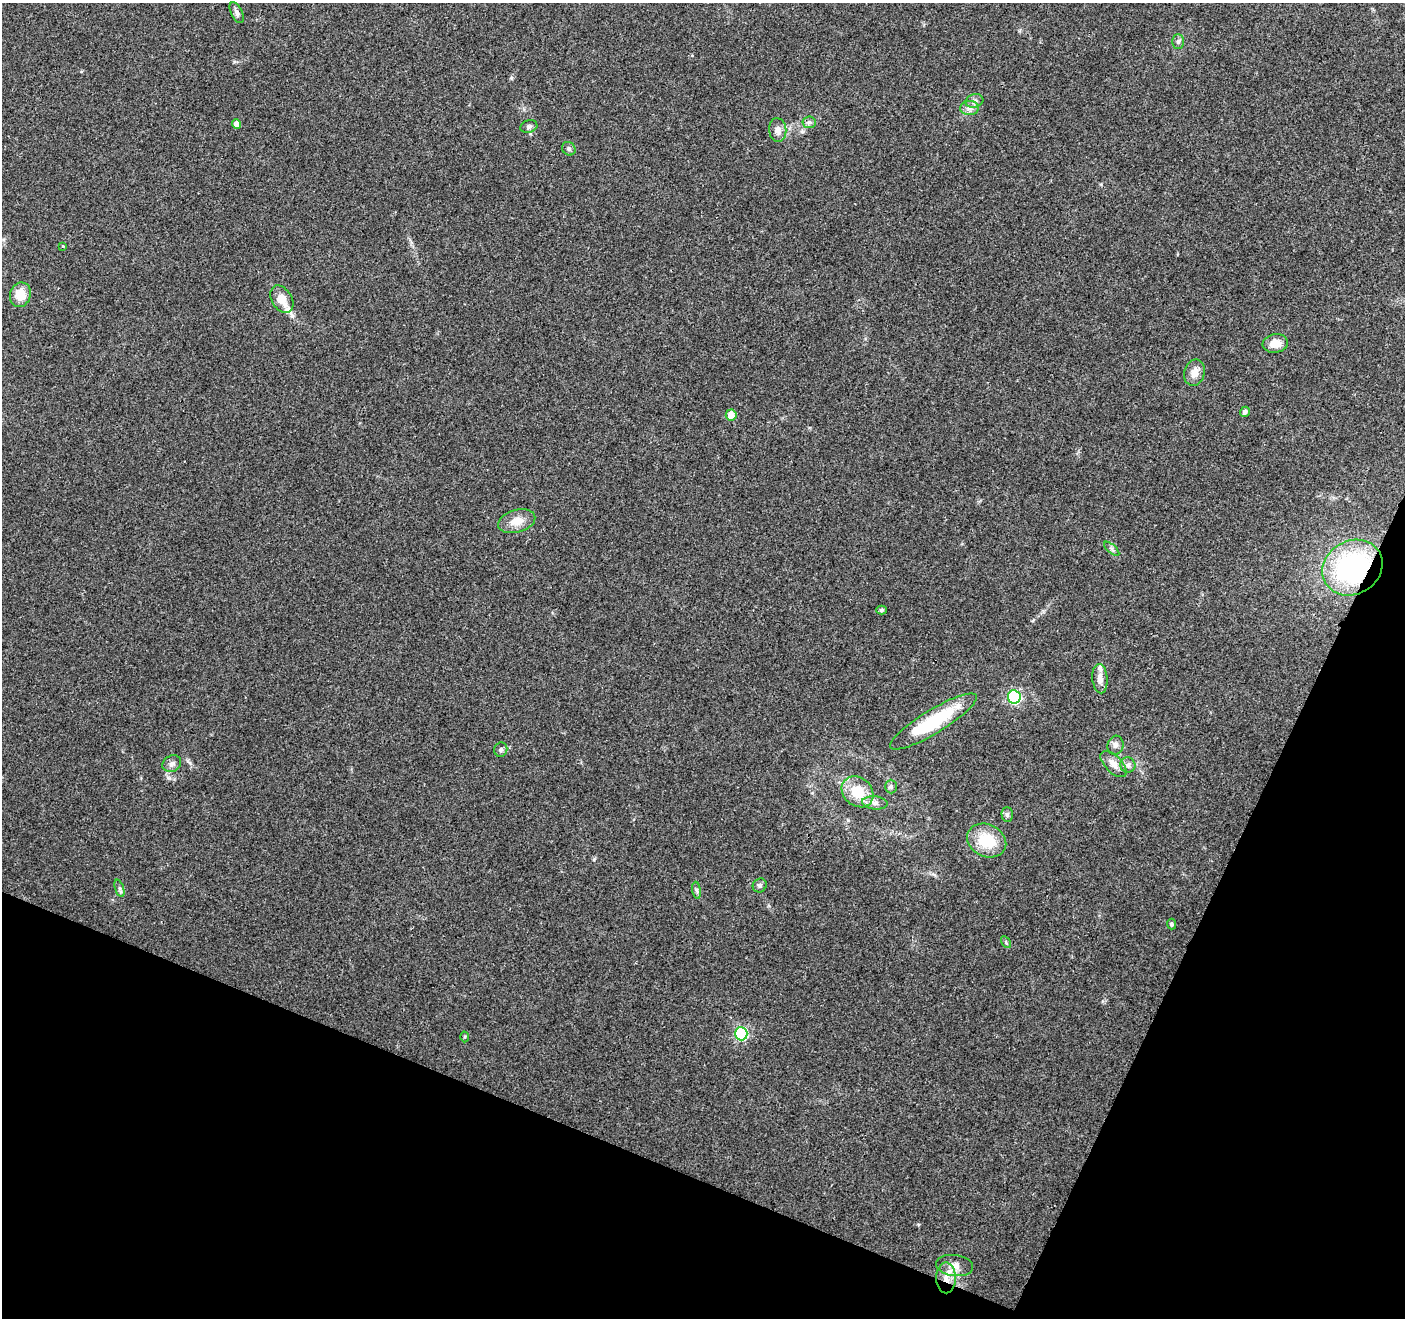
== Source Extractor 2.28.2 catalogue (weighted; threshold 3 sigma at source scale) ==
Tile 15 of 4 x 4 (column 3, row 4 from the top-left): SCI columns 2816-4218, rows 211-1526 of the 5633 x 5752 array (HDU 1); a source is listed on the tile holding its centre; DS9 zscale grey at full resolution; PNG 1407 x 1320 px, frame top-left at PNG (2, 3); each listed source drawn as its Kron ellipse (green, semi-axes under 4 px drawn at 4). Shown black and unused: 21% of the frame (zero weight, under 3 of 4 exposures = <1% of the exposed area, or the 3 px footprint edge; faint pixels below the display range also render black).
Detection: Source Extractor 2.28.2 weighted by HDU 2 'WHT'; one run over the whole footprint, this tile lists its part. Background 0.0481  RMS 0.0039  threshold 0.0174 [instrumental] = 3 sigma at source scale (4.5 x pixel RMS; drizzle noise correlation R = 1.50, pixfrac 1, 0.0396/0.0396 arcsec/px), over >= 5 px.
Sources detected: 44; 2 inside a brighter listed object's ellipse — not listed separately; the other 42 listed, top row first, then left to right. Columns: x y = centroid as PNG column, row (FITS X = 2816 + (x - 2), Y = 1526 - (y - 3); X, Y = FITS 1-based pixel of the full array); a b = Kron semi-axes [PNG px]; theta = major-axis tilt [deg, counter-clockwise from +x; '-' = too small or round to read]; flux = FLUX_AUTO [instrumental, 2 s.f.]
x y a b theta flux
237 13 11 5 -64 1.3
1178 42 7 6 - 0.96
974 101 9 6 15 1.4
970 108 9 7 2 1.9
809 122 6 6 - 1
237 124 5 4 - 2.6
529 127 9 6 16 0.93
778 130 12 8 -83 2.6
569 149 7 6 - 1
63 246 4 4 - 0.33
20 295 12 10 72 6.5
282 299 15 10 -60 4.7
1275 343 13 9 7 4.2
1194 373 13 10 75 3.4
1245 412 5 4 - 1.1
731 415 5 5 - 4
517 521 19 11 15 4.9
1112 549 9 4 -42 0.91
1352 568 31 26 30 63
881 610 5 4 - 0.68
1100 679 15 7 -85 2.9
1014 697 6 6 - 60
933 722 50 11 31 26
1115 745 10 8 73 1.6
501 750 7 6 - 0.95
172 764 10 8 30 1.6
1114 764 16 8 -45 3.2
1128 765 7 7 - 1.3
891 787 7 6 - 0.87
858 792 17 14 -43 10
875 803 13 6 -5 2
1007 815 7 5 -88 1
987 841 20 16 -26 13
760 885 7 6 - 1.1
119 888 9 4 -71 0.77
697 890 8 4 -81 0.78
1172 924 5 4 - 0.77
1006 942 6 4 -57 0.56
741 1034 7 6 - 56
465 1037 5 3 - 0.41
955 1265 19 10 -7 4.1
946 1278 15 10 -89 5.1
Overlapping masked pixels (flux is a lower limit): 2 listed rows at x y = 1352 568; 946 1278
Unlisted compact peaks at least as high as the median listed source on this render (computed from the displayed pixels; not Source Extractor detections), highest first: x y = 168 778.